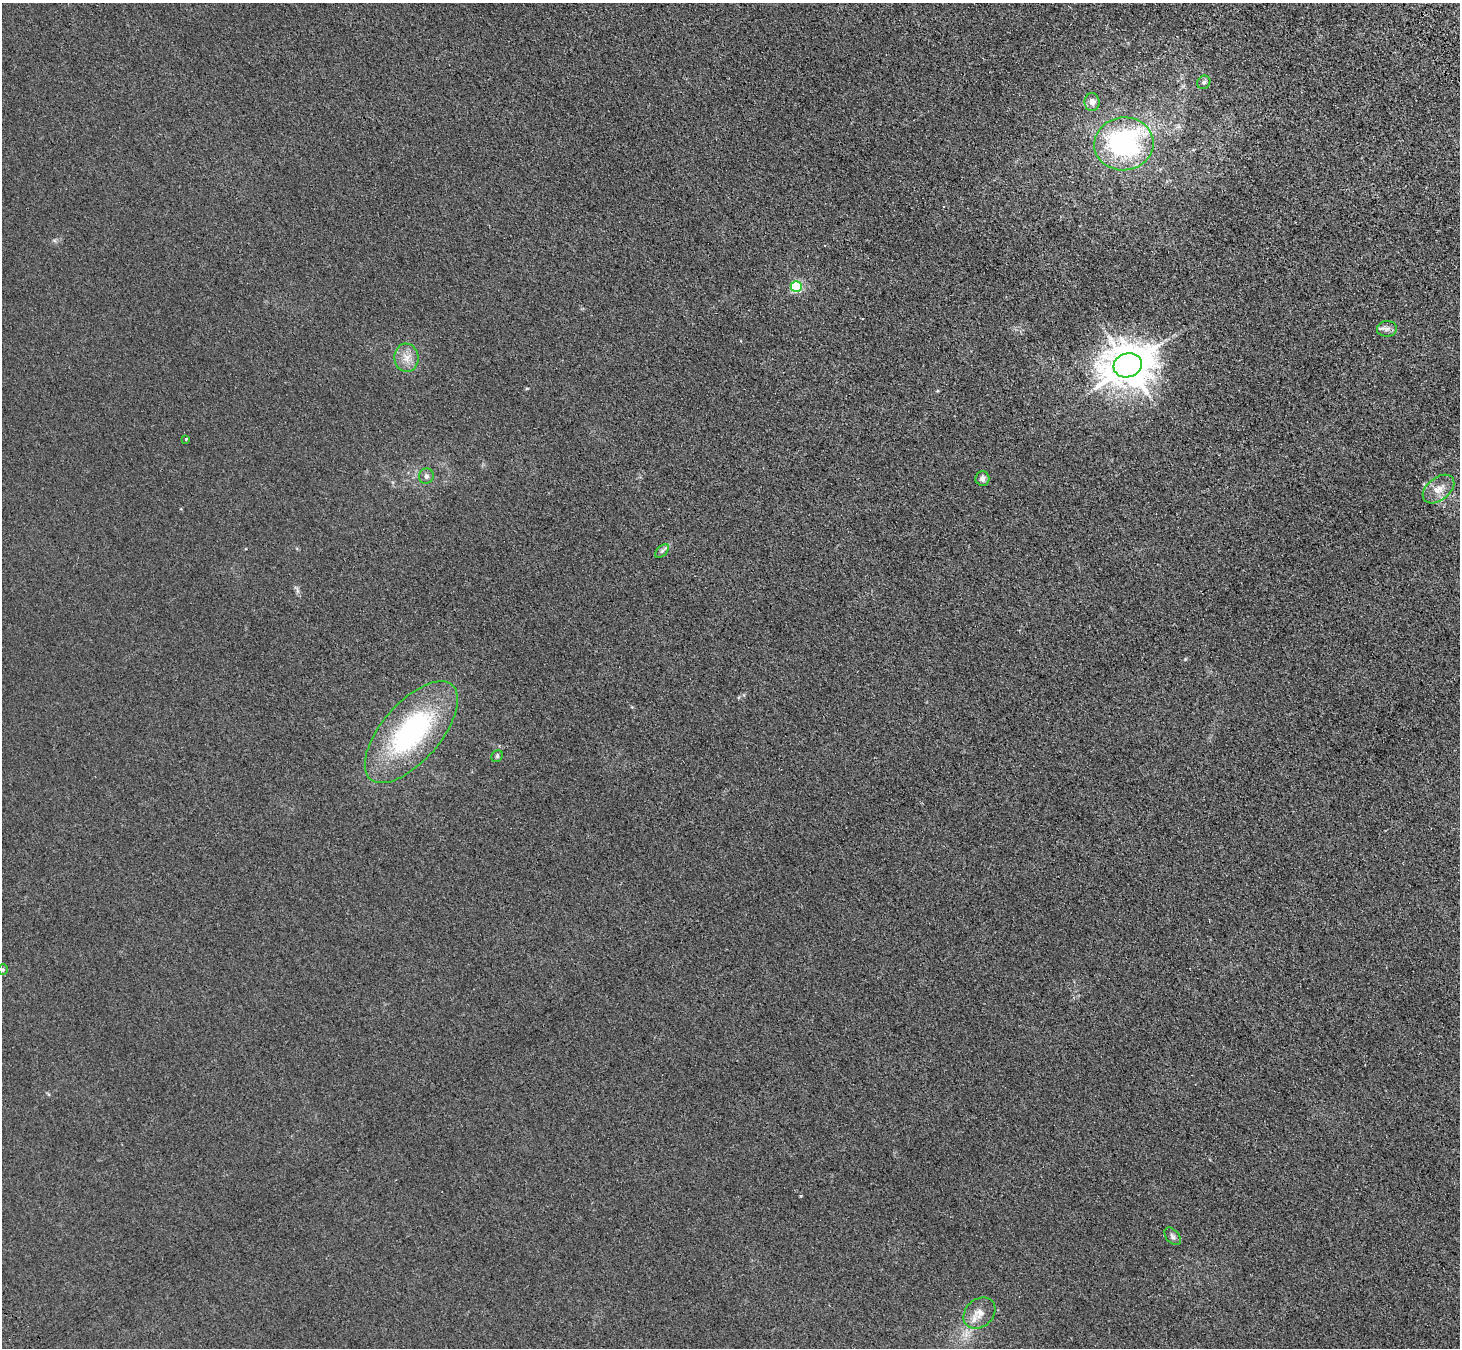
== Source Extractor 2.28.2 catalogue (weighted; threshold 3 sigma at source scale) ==
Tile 10 of 4 x 4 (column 2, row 3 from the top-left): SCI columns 1562-3019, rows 1581-2926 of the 6036 x 5989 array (HDU 1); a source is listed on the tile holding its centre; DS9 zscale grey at full resolution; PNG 1462 x 1350 px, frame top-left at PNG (2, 3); each listed source drawn as its Kron ellipse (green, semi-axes under 4 px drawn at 4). Shown black and unused: <1% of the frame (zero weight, under 3 of 4 exposures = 6% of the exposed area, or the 3 px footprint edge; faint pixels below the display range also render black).
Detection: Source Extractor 2.28.2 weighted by HDU 2 'WHT'; one run over the whole footprint, this tile lists its part. Background 0.0276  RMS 0.0061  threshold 0.0274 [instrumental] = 3 sigma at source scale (4.5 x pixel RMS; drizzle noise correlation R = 1.50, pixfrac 1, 0.05/0.05 arcsec/px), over >= 5 px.
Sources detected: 19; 1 cosmic-ray / hot-pixel residue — neither listed nor drawn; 1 inside a brighter listed object's ellipse — not listed separately; the other 17 listed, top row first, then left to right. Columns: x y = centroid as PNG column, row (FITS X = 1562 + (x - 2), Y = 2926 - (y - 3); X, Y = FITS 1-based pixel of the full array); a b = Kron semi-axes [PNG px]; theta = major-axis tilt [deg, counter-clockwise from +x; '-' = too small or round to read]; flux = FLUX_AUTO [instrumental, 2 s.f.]
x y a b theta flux
1204 82 7 6 - 1.6
1092 102 9 7 89 4.2
1124 144 30 26 6 96
796 287 5 5 - 58
1387 329 10 8 5 2.8
406 358 14 12 -84 6.6
1128 365 14 12 17 2000
186 439 3 3 - 0.55
426 476 8 7 - 2.2
982 478 7 7 - 2.5
1438 489 18 11 39 7.6
662 551 8 5 45 1.6
411 732 62 29 49 100
497 756 6 5 - 1.1
3 970 5 4 - 0.84
1173 1236 10 6 -49 1.8
979 1313 18 13 42 7.1